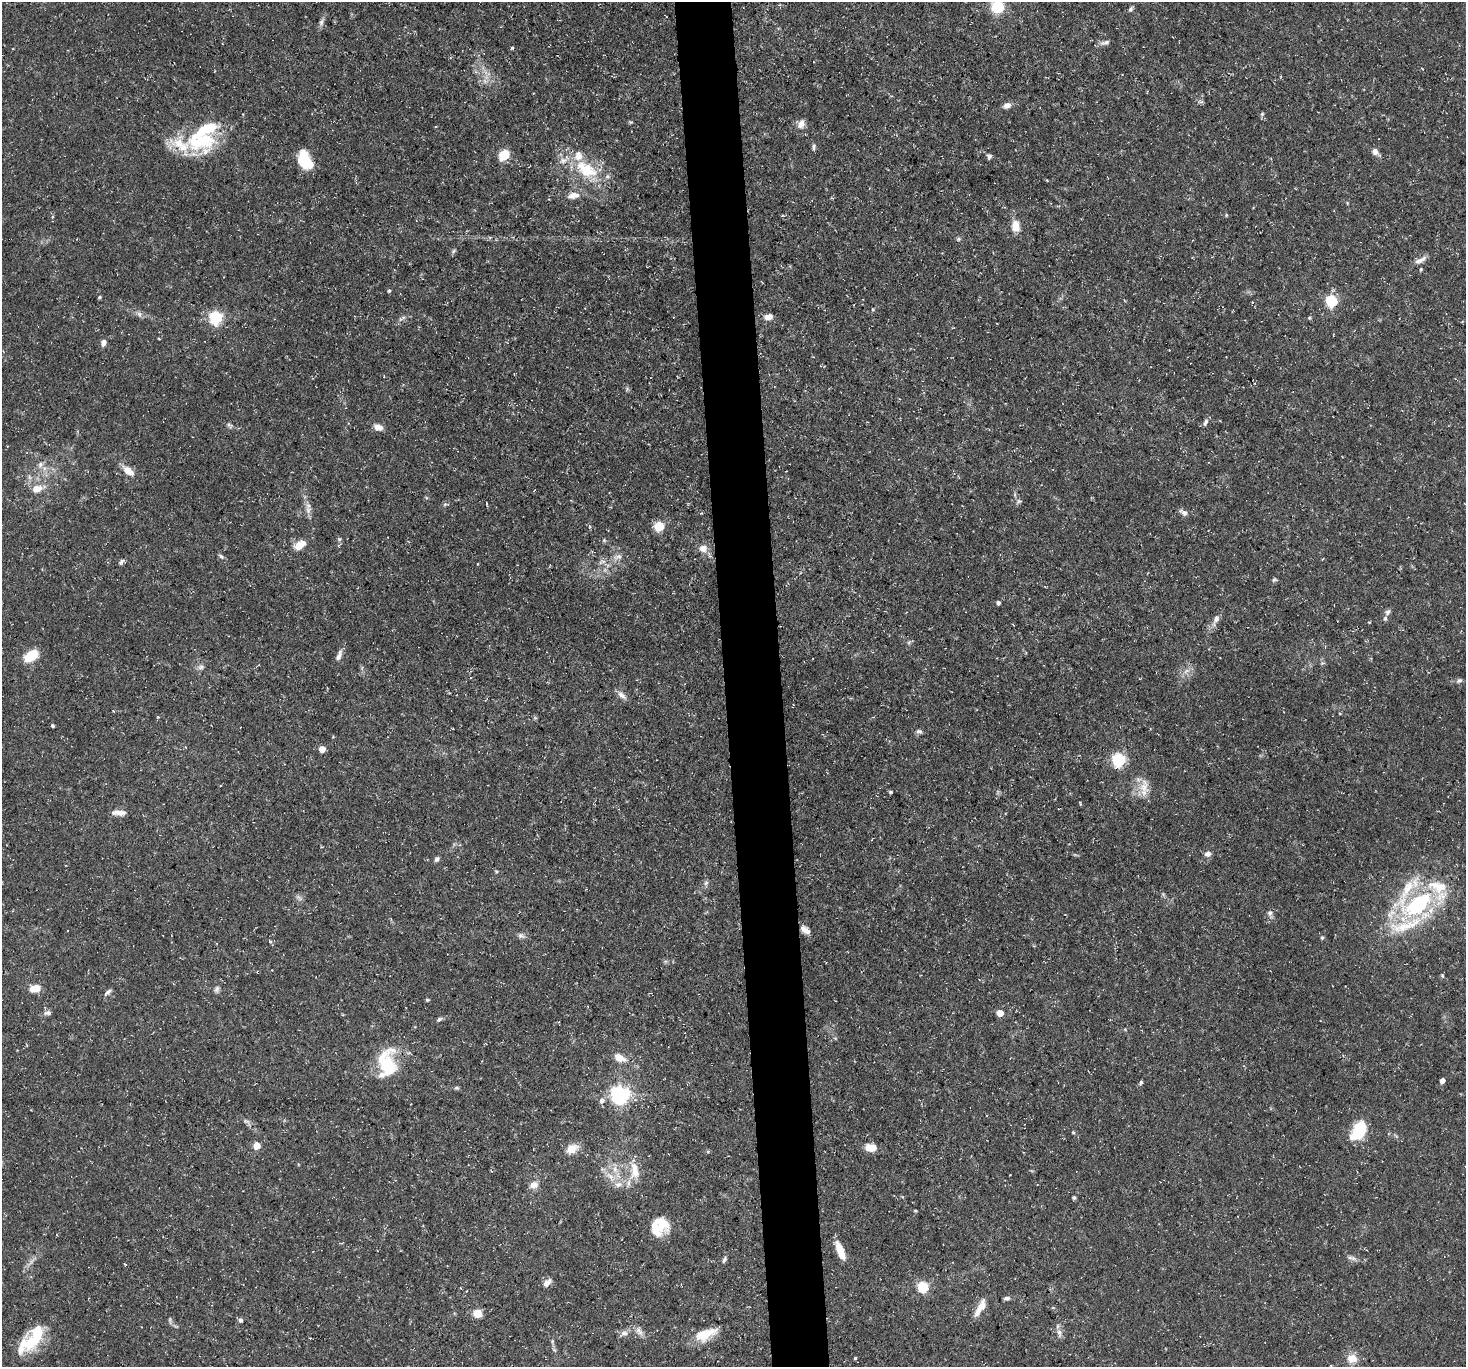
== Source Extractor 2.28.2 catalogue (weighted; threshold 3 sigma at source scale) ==
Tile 5 of 3 x 3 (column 2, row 2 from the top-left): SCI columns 1464-2927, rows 1488-2852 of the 4390 x 4363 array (HDU 1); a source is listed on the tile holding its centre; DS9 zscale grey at full resolution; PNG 1468 x 1369 px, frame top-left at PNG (2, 2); no overlay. Shown black and unused: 4% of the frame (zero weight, under 3 of 5 exposures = <1% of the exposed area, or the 3 px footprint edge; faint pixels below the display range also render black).
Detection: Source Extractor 2.28.2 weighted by HDU 2 'WHT'; one run over the whole footprint, this tile lists its part. Background 0.133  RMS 0.0051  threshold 0.0228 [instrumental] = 3 sigma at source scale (4.5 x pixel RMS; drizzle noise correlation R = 1.50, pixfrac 1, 0.05/0.05 arcsec/px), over >= 5 px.
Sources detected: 139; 2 too faint to see at this stretch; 2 inside a brighter object's white glare — not listed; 15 inside a brighter listed object's ellipse — not listed separately; the other 120 listed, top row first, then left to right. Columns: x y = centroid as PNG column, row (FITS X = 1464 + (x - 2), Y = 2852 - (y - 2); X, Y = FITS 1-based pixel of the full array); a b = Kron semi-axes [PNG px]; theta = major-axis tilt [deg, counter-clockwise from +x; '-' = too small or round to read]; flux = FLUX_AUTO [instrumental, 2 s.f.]
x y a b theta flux
997 7 13 12 - 15
1131 9 7 5 59 1.1
321 22 9 6 87 1.6
1105 42 15 5 16 1.8
512 48 4 4 - 0.59
1007 105 10 7 20 2.6
1262 114 5 4 - 0.68
801 124 11 8 59 3.5
200 142 45 20 23 33
814 147 9 4 82 1.1
1375 152 10 7 -48 2.6
504 155 10 7 46 11
989 157 6 5 - 1.2
305 160 19 12 -64 15
586 169 36 19 -31 25
573 195 18 9 10 4.4
1015 226 15 10 -85 5.4
958 239 5 5 - 0.82
454 251 7 4 69 0.86
1423 259 13 6 30 2.4
1421 269 5 4 - 0.53
389 291 5 4 - 0.62
99 297 4 3 - 0.7
1332 301 6 5 - 60
139 314 9 5 -54 1.5
216 317 6 6 - 85
403 317 6 4 -18 0.89
768 317 9 7 11 3.7
1309 318 5 4 - 0.57
159 339 4 3 - 0.39
103 343 8 6 78 2.4
1205 422 11 6 69 1.7
229 425 8 5 -20 1.2
378 427 8 6 -14 4.5
40 465 9 7 61 2
128 471 15 8 -39 6
29 477 7 4 -71 1
37 489 14 9 16 5.6
1019 501 6 3 18 0.86
308 510 11 8 -77 2.7
1184 512 12 6 -31 2.1
659 526 5 5 - 33
300 545 17 9 34 5.8
703 548 9 9 - 4
221 556 7 5 -43 1.2
618 557 10 7 19 2.4
121 562 9 5 55 1.2
602 562 12 5 17 2
1274 580 6 5 - 0.81
998 603 6 5 - 0.96
1388 612 8 6 58 1.5
1216 619 10 7 66 2.2
31 655 14 8 38 13
339 656 17 6 70 2.6
201 667 9 7 18 1.7
1459 681 8 5 26 1.1
621 695 13 7 -32 2.7
53 726 3 3 - 0.85
919 731 9 5 0 1.3
322 749 5 5 - 6.6
1119 760 6 6 - 84
1144 787 23 12 87 7.4
890 792 3 3 - 0.88
120 813 15 7 -3 3.4
1208 854 8 6 12 2
437 859 6 5 - 1.3
496 871 5 3 - 0.54
706 883 7 5 46 1.2
1418 904 40 21 29 63
1270 913 8 7 - 1.7
805 930 14 7 -40 3.3
521 935 9 7 -13 1.7
1322 937 5 4 - 0.78
270 941 5 4 - 0.71
1442 976 6 4 -70 0.66
35 988 10 7 10 7.1
217 989 9 6 65 1.4
108 992 12 5 37 1.5
427 1000 5 4 - 0.68
48 1013 10 6 4 1.8
1000 1013 5 5 - 7.5
439 1020 9 4 39 1.1
619 1058 13 8 -25 5.7
386 1065 40 18 90 23
1442 1081 5 4 - 3.6
1141 1082 6 4 68 1.1
456 1088 6 4 18 0.77
620 1095 7 6 - 230
602 1100 8 7 - 2.3
246 1121 10 5 -14 1.5
1073 1132 5 4 - 0.52
1357 1133 14 13 - 16
256 1146 5 5 - 9.3
871 1147 11 7 -5 8.5
571 1149 12 9 24 7.3
615 1170 10 7 -75 3.4
634 1171 25 12 -84 9.1
610 1176 12 5 -39 3.3
618 1184 12 8 14 3.9
534 1185 11 10 - 3.4
1074 1197 5 5 - 0.72
915 1211 5 3 - 0.44
661 1224 20 18 -84 13
840 1250 17 6 -69 10
1353 1258 10 6 -19 1.7
724 1260 9 5 65 1.2
547 1282 14 7 43 2.6
923 1287 5 5 - 46
1006 1298 8 4 11 1.2
980 1308 23 7 60 6
477 1313 9 8 - 5.9
170 1320 9 3 -78 0.9
240 1320 5 4 - 1.5
639 1331 15 6 -54 2.8
624 1333 10 6 1 2.2
1059 1333 13 6 -82 2.3
705 1334 26 11 23 12
34 1338 38 17 48 24
855 1358 3 3 - 0.59
1352 1358 7 6 - 10
Isophote crosses this tile's border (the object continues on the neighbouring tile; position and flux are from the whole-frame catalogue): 1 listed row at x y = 997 7